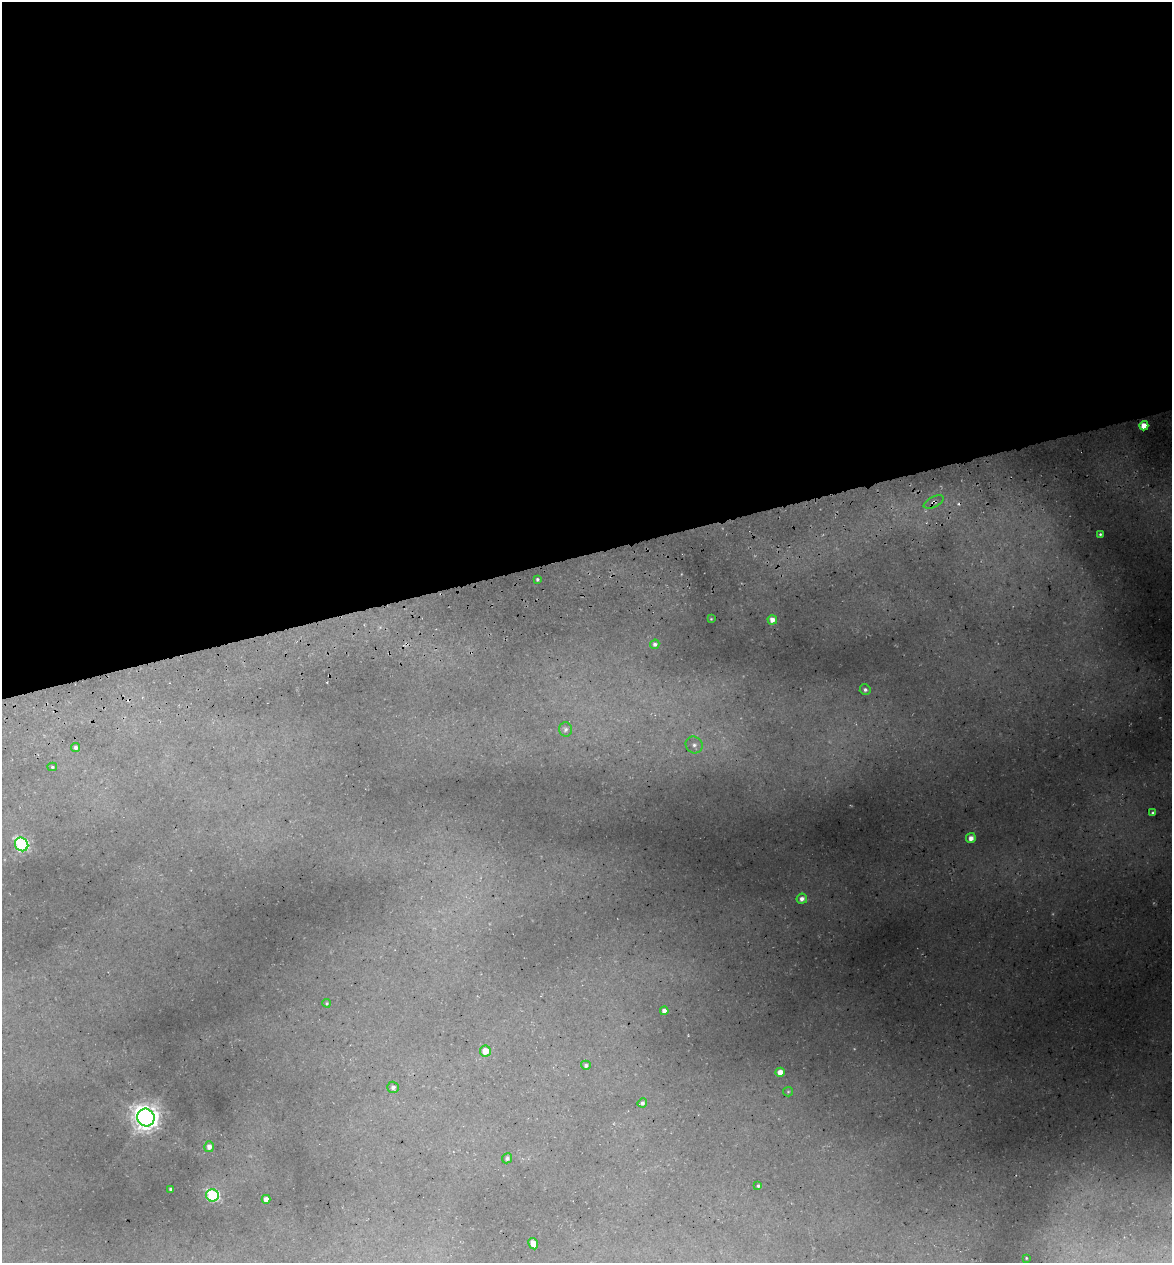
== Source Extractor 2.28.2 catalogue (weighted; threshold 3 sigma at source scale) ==
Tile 2 of 4 x 4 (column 2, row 1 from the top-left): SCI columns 1315-2484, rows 3857-5117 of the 4922 x 5194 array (HDU 1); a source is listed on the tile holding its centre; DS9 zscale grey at full resolution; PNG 1174 x 1265 px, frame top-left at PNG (2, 2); each listed source drawn as its Kron ellipse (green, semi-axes under 4 px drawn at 4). Shown black and unused: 44% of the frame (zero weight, under 3 of 5 exposures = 5% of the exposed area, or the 3 px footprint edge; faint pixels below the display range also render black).
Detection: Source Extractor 2.28.2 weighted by HDU 2 'WHT'; one run over the whole footprint, this tile lists its part. Background 0.16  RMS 0.0083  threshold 0.0373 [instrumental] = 3 sigma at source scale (4.5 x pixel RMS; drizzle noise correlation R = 1.50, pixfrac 1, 0.0396/0.0396 arcsec/px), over >= 5 px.
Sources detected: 35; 2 cosmic-ray / hot-pixel residue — neither listed nor drawn; the other 33 listed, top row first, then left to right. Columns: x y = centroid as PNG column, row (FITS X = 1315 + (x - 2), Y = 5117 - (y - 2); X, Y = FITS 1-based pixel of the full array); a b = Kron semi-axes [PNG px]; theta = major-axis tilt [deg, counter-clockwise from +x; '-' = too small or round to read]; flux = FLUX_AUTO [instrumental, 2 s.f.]
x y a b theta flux
1144 426 5 4 - 10
934 502 11 5 26 3.3
1100 534 3 3 - 1.3
537 579 3 3 - 1.3
711 619 3 3 - 0.72
772 620 5 4 - 5.3
655 644 5 4 - 2.4
865 690 5 5 - 2
565 729 7 6 - 2.8
694 745 9 8 - 4.3
76 748 4 4 - 2.3
52 767 5 4 - 1.2
1153 813 3 3 - 1.3
971 838 5 4 - 5.4
22 844 7 6 - 140
802 899 5 5 - 3.8
327 1003 4 3 - 0.98
664 1011 4 4 - 4
485 1051 5 5 - 10
586 1065 5 4 - 2.3
780 1072 4 4 - 6.5
393 1087 6 5 - 2.6
788 1092 5 4 - 0.9
642 1103 5 4 - 2
146 1117 9 8 - 890
209 1147 5 5 - 4.3
507 1158 5 4 - 2.4
758 1186 4 3 - 1.2
171 1189 4 3 - 2.1
212 1195 6 6 - 120
266 1199 4 4 - 5.3
533 1244 6 4 -63 8
1026 1258 3 2 - 0.62
Overlapping masked pixels (flux is a lower limit): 1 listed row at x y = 934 502